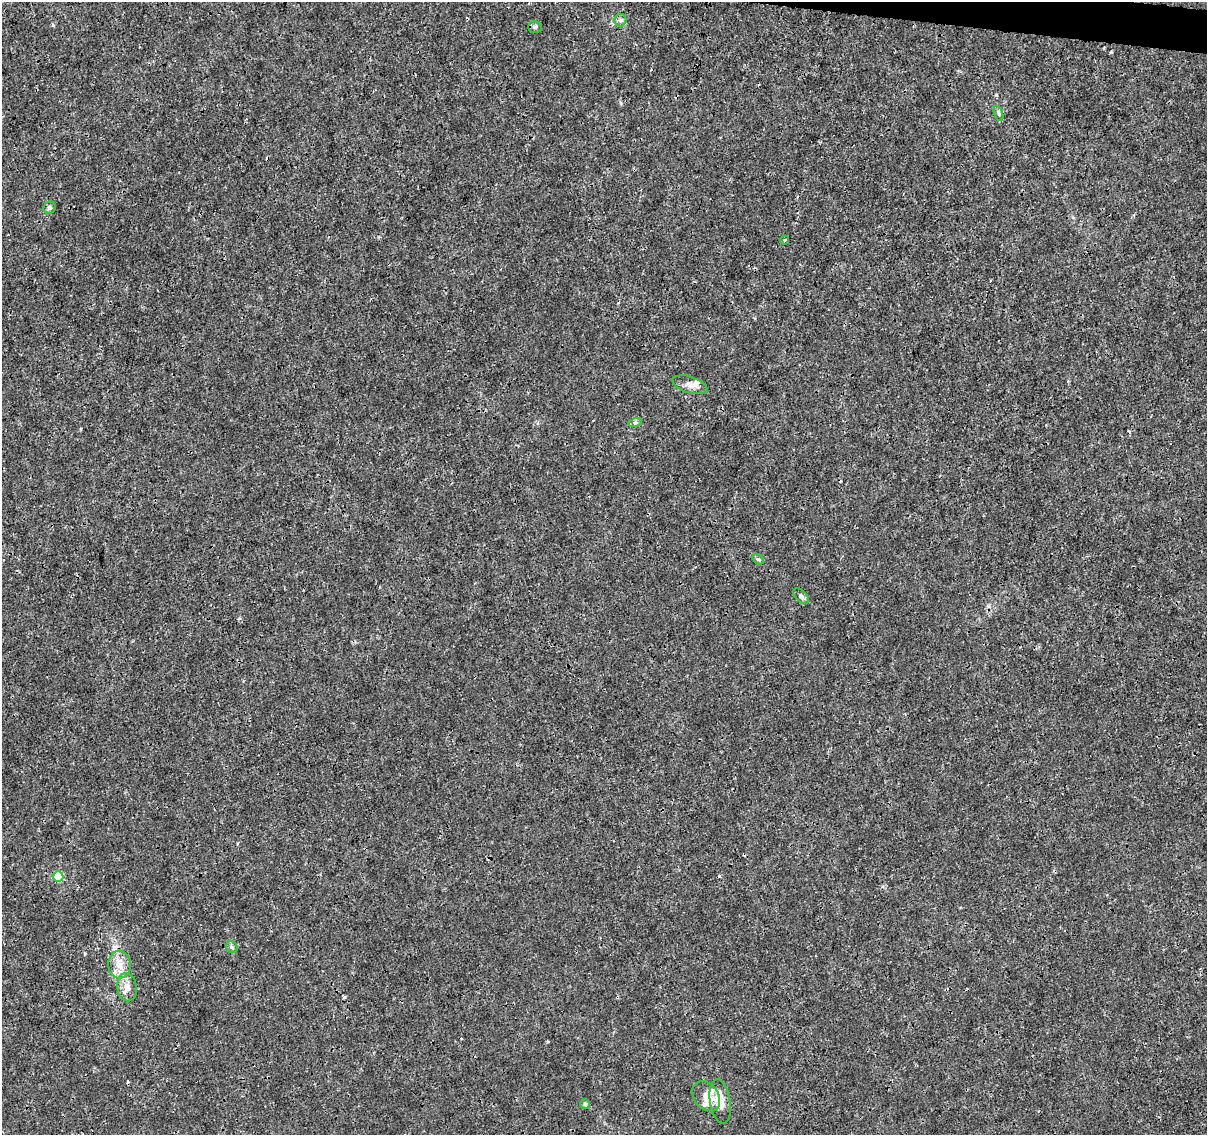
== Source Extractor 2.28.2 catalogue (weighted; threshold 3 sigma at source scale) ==
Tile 10 of 4 x 4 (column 2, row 3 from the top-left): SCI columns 1216-2420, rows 1418-2550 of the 4831 x 5041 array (HDU 1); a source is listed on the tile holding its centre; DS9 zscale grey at full resolution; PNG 1209 x 1137 px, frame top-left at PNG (2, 2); each listed source drawn as its Kron ellipse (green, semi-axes under 4 px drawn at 4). Shown black and unused: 1% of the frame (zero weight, under 3 of 4 exposures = <1% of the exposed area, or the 3 px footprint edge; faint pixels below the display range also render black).
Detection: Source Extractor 2.28.2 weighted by HDU 2 'WHT'; one run over the whole footprint, this tile lists its part. Background 1.45e-04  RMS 7.4e-04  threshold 0.00333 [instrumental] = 3 sigma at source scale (4.5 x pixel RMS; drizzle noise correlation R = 1.50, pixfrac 1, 0.0396/0.0396 arcsec/px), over >= 5 px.
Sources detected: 25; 6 cosmic-ray / hot-pixel residue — neither listed nor drawn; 3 inside a brighter listed object's ellipse — not listed separately; the other 16 listed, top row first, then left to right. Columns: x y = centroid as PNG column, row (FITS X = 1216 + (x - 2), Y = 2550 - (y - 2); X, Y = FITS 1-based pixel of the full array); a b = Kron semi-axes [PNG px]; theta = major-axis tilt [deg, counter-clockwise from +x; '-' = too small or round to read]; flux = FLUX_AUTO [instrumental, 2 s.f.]
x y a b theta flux
620 20 6 6 - 0.18
535 27 7 6 - 0.14
999 113 8 3 -71 0.14
49 208 6 5 - 0.15
784 240 5 3 - 0.11
690 385 18 8 -17 0.6
635 423 7 4 19 0.14
758 559 6 4 -41 0.12
801 596 9 5 -45 0.22
58 877 5 5 - 3.4
232 947 6 5 - 0.14
120 964 14 11 -88 0.9
127 987 14 9 -81 0.59
706 1096 16 12 -52 0.98
720 1101 22 10 -80 1.1
585 1104 5 5 - 0.11
Overlapping masked pixels (flux is a lower limit): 1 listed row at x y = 120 964
Unlisted compact peaks at least as high as the median listed source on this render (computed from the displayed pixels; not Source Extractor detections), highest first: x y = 1111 52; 53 25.